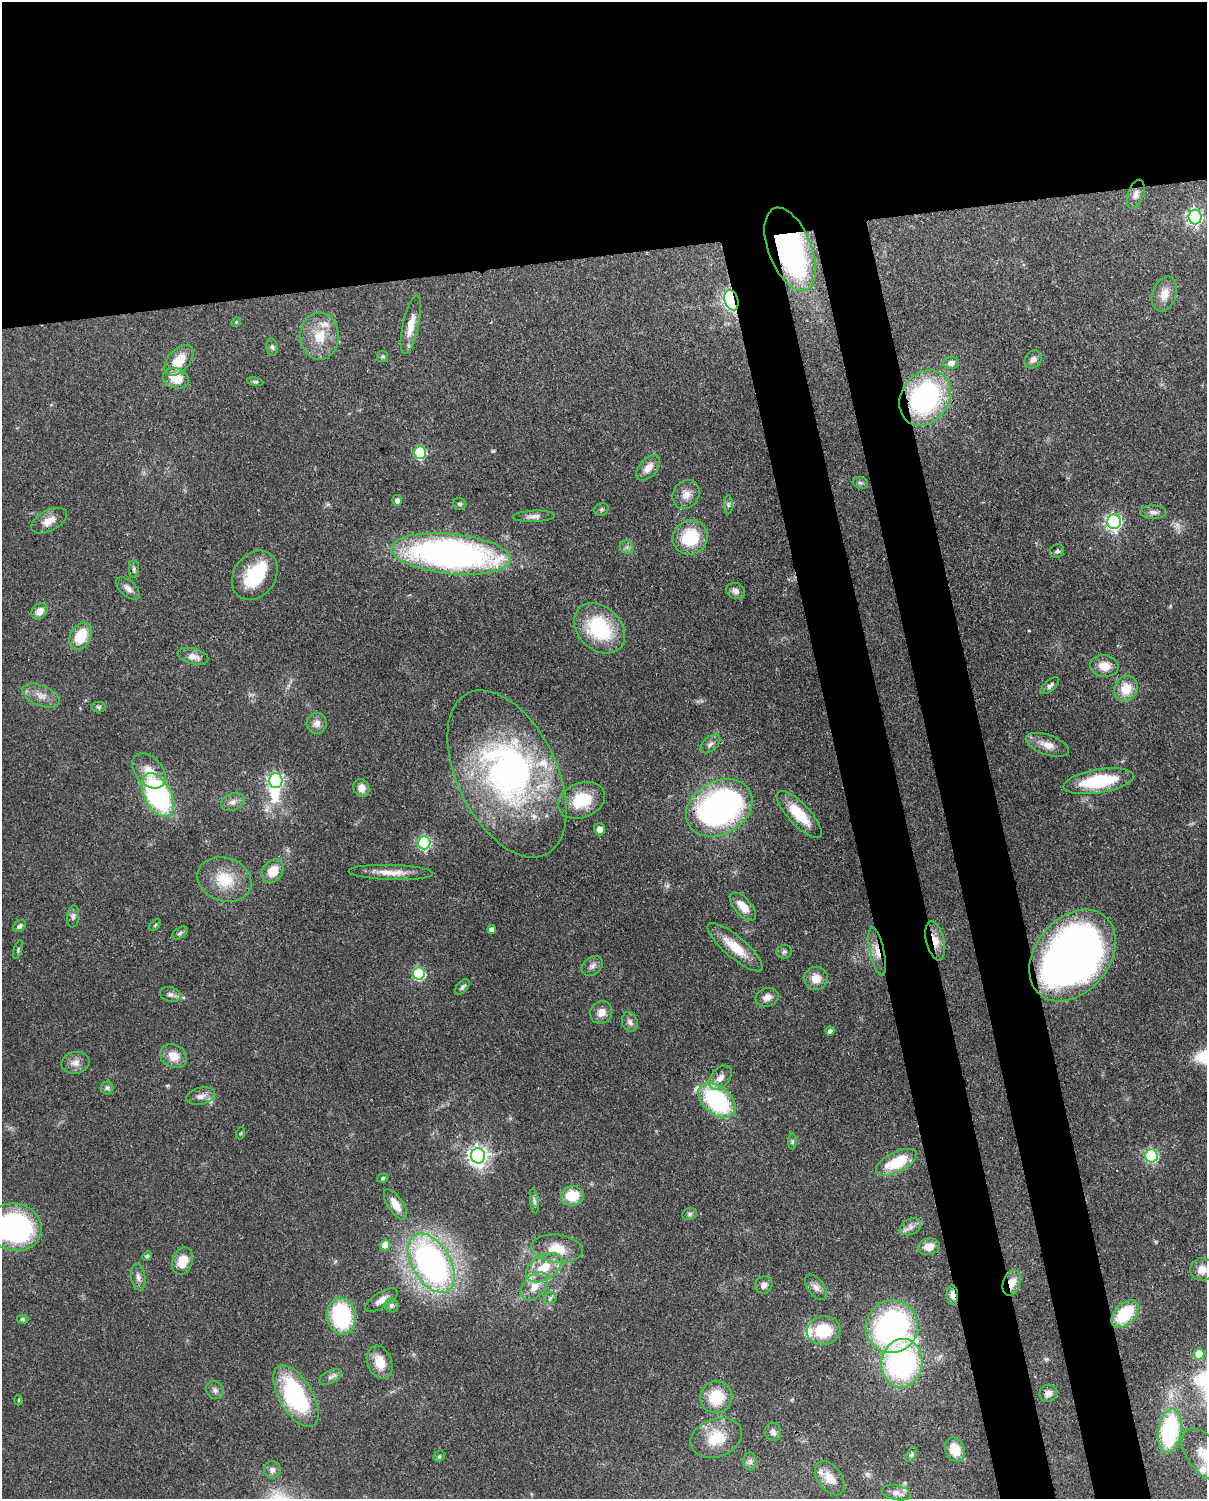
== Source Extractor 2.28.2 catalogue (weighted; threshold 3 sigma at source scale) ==
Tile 2 of 4 x 3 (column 2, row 1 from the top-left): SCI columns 1303-2507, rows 3154-4650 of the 5007 x 4916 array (HDU 1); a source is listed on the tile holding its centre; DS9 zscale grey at full resolution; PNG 1209 x 1501 px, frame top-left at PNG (2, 2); each listed source drawn as its Kron ellipse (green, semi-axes under 4 px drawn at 4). Shown black and unused: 25% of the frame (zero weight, under 3 of 4 exposures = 7% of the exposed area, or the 3 px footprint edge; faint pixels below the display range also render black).
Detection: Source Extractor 2.28.2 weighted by HDU 2 'WHT'; one run over the whole footprint, this tile lists its part. Background 0.126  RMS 0.0044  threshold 0.02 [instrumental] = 3 sigma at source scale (4.5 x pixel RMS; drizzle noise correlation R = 1.50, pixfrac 1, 0.05/0.05 arcsec/px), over >= 5 px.
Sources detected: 156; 1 too faint to see at this stretch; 4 inside a brighter object's white glare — neither listed nor drawn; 7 inside a brighter listed object's ellipse — not listed separately; the other 144 listed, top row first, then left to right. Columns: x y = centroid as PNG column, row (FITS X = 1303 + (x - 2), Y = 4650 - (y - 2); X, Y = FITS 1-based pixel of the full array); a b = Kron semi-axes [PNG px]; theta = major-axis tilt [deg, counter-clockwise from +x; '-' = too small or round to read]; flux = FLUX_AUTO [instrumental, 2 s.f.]
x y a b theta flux
1136 194 15 8 71 2.9
1195 217 7 6 - 100
790 249 44 21 -68 110
1164 294 18 12 72 5.5
731 300 10 7 -73 110
236 322 5 4 - 0.44
411 325 30 8 78 7.2
320 336 23 19 -88 12
272 347 9 5 -79 1
383 356 6 5 - 0.78
1033 359 10 7 53 1.9
179 360 18 10 49 9.6
951 363 8 6 5 2
176 378 13 10 -20 9.1
255 382 8 4 -8 0.76
925 398 29 23 56 77
420 453 6 6 - 40
648 468 15 9 49 4.6
860 483 8 5 -19 1.1
686 495 15 13 58 4.4
397 500 5 5 - 2
459 504 6 6 - 0.92
728 505 9 4 -89 1.1
601 509 7 6 - 0.94
1153 512 13 7 -1 2
534 516 21 5 2 2.4
49 521 19 10 28 5
1114 522 7 6 - 120
690 537 18 17 - 20
627 547 7 6 - 1.3
1057 551 7 6 - 1.1
451 554 60 20 -5 180
134 569 9 5 90 1.1
255 575 26 21 55 22
128 588 14 7 -42 2.5
736 591 10 7 -20 2.1
40 611 9 7 47 3.4
599 628 28 21 -44 33
81 636 14 10 63 13
193 656 16 7 -14 3.5
1104 666 14 11 -6 6
1050 686 11 5 41 1.4
1126 689 13 11 61 8.8
41 696 19 10 -23 4.9
98 707 7 5 -2 0.9
317 723 10 10 - 3
710 744 12 7 40 1.9
1047 745 22 10 -19 5.2
149 771 20 13 -49 6.7
507 774 90 50 -64 140
276 780 7 7 - 90
1099 781 35 12 9 28
361 788 9 7 -64 3.3
158 795 24 13 -61 81
582 800 24 17 23 18
233 802 12 8 22 2.4
719 808 35 26 29 130
799 814 30 11 -47 12
600 829 6 5 - 2.9
424 843 6 6 - 69
273 871 13 9 54 7.4
391 872 42 7 -2 6.8
224 879 27 21 -19 15
743 906 17 8 -48 5.5
73 916 11 6 85 1.4
155 925 7 4 45 0.65
19 926 7 5 34 1.3
492 929 4 4 - 2.1
180 933 9 5 34 1.1
935 941 20 9 -77 5.7
735 947 35 10 -41 11
18 950 10 3 72 0.67
784 952 7 7 - 1.1
877 952 25 7 -78 5.7
1072 955 51 37 51 300
592 966 11 8 37 2
419 974 6 6 - 48
816 978 12 11 - 5.3
462 987 9 5 48 1.3
170 994 11 7 -16 1.9
767 997 11 9 18 3.1
601 1012 12 10 50 3.8
630 1022 10 7 -75 1.9
830 1031 4 4 - 1.9
173 1056 14 11 -29 6.1
75 1063 14 11 11 3.2
720 1078 14 8 48 3.9
107 1088 6 6 - 1.1
201 1096 14 8 12 2.9
717 1101 21 13 -40 55
241 1133 6 4 71 0.53
792 1142 8 4 90 0.75
478 1156 7 7 - 250
1151 1156 6 6 - 65
896 1162 22 10 27 18
383 1178 6 4 19 0.78
572 1196 11 9 7 11
534 1201 13 4 -84 1.1
395 1204 17 7 -56 5.5
690 1214 7 6 - 1
15 1227 27 23 -16 93
911 1227 11 7 27 2.5
385 1245 5 5 - 6.7
929 1247 11 8 9 4.7
557 1249 26 14 -6 10
147 1256 5 4 - 0.88
182 1261 14 10 71 8.1
431 1263 32 19 -58 150
544 1268 20 12 33 12
1202 1270 11 11 - 4
138 1277 13 7 -80 2.3
1012 1283 13 8 71 6
764 1285 9 8 - 2.2
534 1286 16 10 47 6.2
816 1287 14 8 -53 2.7
953 1295 10 5 -85 4
550 1298 6 6 - 1
381 1300 18 7 32 3.7
391 1305 7 7 - 1.4
1125 1314 16 10 45 20
341 1316 18 14 -83 39
22 1319 6 4 0 0.73
892 1327 26 26 - 100
824 1331 17 14 11 17
1199 1354 5 5 - 10
380 1362 17 12 -69 7.6
902 1363 24 20 80 86
330 1377 12 6 26 1.8
215 1390 9 8 - 1.8
1048 1393 9 8 - 2.2
296 1396 35 16 -60 54
716 1397 16 15 - 15
19 1400 5 3 - 0.48
1170 1431 22 11 81 48
773 1432 9 8 - 1.6
716 1438 26 19 20 14
955 1450 12 9 -66 9.4
911 1455 8 4 58 1
1205 1455 31 17 -51 12
439 1456 6 5 - 0.71
750 1462 9 7 -89 1.6
272 1470 8 8 - 1.8
830 1478 19 12 -54 6.7
896 1493 15 7 -12 2.6
Overlapping masked pixels (flux is a lower limit): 12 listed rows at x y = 790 249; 731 300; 925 398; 451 554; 719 808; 935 941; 877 952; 1072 955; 1012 1283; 953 1295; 902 1363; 296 1396
Isophote crosses this tile's border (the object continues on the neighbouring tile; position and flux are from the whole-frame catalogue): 2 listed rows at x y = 15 1227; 1205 1455